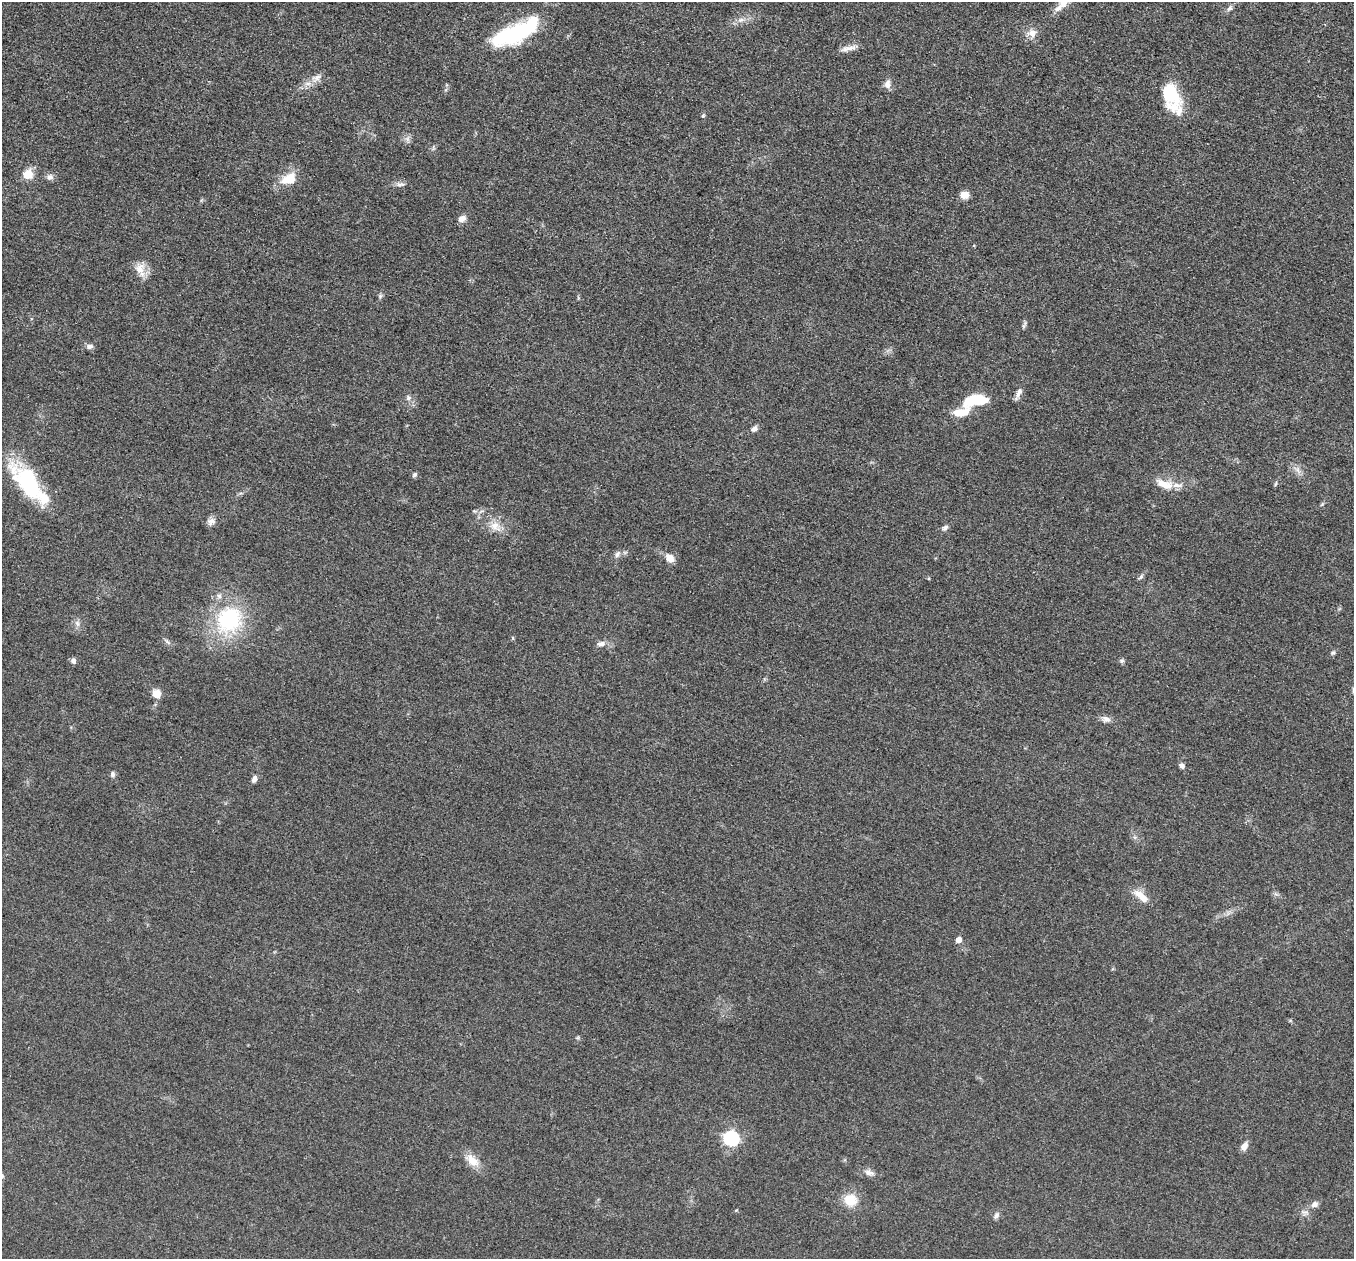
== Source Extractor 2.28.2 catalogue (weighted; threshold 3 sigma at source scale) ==
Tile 10 of 4 x 4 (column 2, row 3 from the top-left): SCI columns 1385-2736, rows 1454-2710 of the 5457 x 5502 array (HDU 1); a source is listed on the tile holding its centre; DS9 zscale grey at full resolution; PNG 1356 x 1261 px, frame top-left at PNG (2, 2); no overlay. Nothing masked; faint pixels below the display range render black.
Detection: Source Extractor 2.28.2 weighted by HDU 2 'WHT'; one run over the whole footprint, this tile lists its part. Background 0.0534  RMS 0.006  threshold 0.027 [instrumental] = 3 sigma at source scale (4.5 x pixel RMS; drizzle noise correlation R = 1.50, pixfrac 1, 0.05/0.05 arcsec/px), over >= 5 px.
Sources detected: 65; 1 inside a brighter object's white glare — not listed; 7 inside a brighter listed object's ellipse — not listed separately; the other 57 listed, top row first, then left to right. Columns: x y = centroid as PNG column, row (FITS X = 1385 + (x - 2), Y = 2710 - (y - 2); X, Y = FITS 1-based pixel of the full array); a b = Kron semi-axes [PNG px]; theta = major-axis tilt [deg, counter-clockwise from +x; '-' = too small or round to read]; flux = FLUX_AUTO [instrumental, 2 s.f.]
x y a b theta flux
1063 2 14 10 39 5.3
1229 8 10 6 49 1.8
741 20 8 6 20 2.4
1032 33 12 11 - 4.9
513 34 52 19 23 54
848 48 22 6 13 4
317 78 14 7 35 3.7
888 84 11 8 -88 3.5
1170 93 34 19 -61 24
703 116 6 4 68 0.88
407 139 7 6 - 2
28 174 5 5 - 24
49 177 10 8 8 2.5
289 179 16 11 25 14
401 184 14 6 0 2.3
964 195 9 8 - 5.4
462 219 11 8 31 3.1
140 269 20 13 -75 7.3
380 296 7 4 46 1.1
89 346 8 7 - 2.5
1018 393 19 6 65 2.8
408 398 7 6 - 1.8
975 400 29 13 10 20
754 428 8 6 39 2.3
1298 470 11 4 -56 2.3
415 475 7 5 45 1.2
28 482 49 21 -52 53
1164 484 28 12 -19 10
1276 484 8 3 71 0.82
211 522 12 9 44 2.9
495 526 16 12 -14 7.4
945 528 9 6 34 1.8
617 554 9 7 44 2.3
670 558 12 9 -48 5
1141 577 8 5 51 1.3
229 620 38 33 53 54
77 623 10 6 -71 2.3
513 638 6 3 -71 0.59
601 644 13 7 8 3
1333 653 6 5 - 1
73 661 7 6 - 1.9
1122 661 7 5 21 1.2
156 694 8 8 - 7.2
1106 719 12 8 -16 3.1
1182 766 7 6 - 2
113 774 8 6 -72 1.6
254 779 8 5 64 2.6
1139 895 17 11 -35 6.5
958 940 5 5 - 4.3
731 1138 7 7 - 120
1244 1146 10 7 57 3.6
472 1160 21 11 -42 8.2
869 1172 14 8 -15 3.3
2 1176 6 5 - 0.89
850 1200 14 13 - 12
1315 1204 9 7 27 2.6
996 1216 9 6 61 2
Isophote crosses this tile's border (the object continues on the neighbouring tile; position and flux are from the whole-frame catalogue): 3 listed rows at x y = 1063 2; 513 34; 2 1176